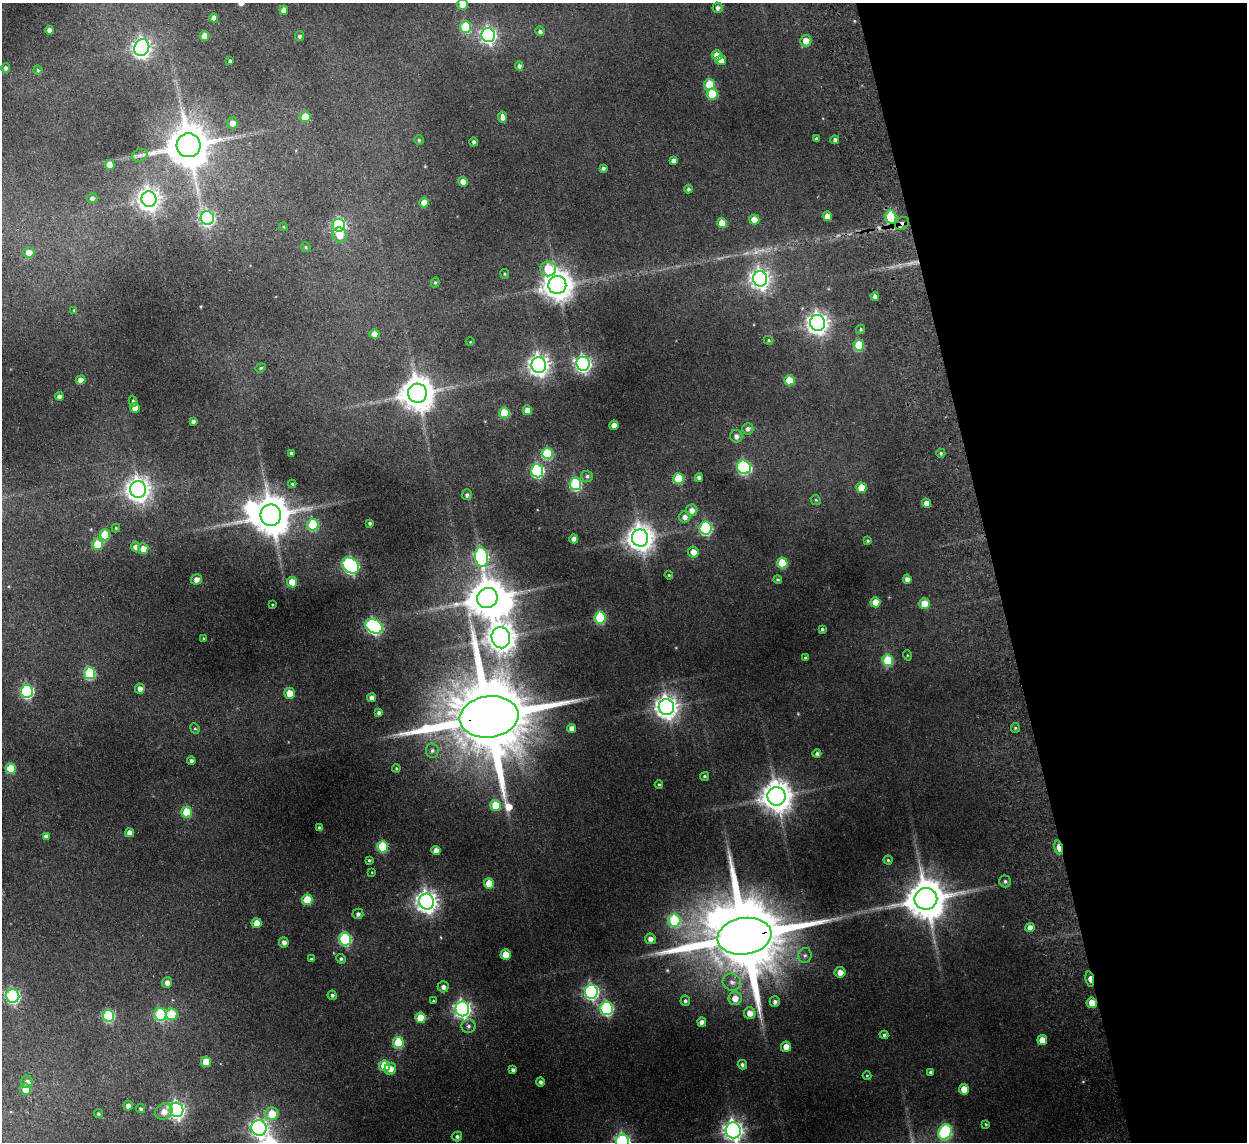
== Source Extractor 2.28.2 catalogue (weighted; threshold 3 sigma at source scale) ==
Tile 12 of 4 x 4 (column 4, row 3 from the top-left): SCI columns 3787-5031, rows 1293-2432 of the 5083 x 4981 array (HDU 1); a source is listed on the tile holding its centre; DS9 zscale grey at full resolution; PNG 1249 x 1144 px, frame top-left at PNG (2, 3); each listed source drawn as its Kron ellipse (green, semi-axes under 4 px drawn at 4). Shown black and unused: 20% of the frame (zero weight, under 2 of 3 exposures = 3% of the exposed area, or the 3 px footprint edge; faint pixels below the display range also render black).
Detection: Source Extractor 2.28.2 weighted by HDU 2 'WHT'; one run over the whole footprint, this tile lists its part. Background 0.186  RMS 0.015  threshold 0.0658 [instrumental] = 3 sigma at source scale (4.5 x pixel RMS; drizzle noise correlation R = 1.50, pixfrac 1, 0.05/0.05 arcsec/px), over >= 5 px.
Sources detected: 226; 1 too faint to see at this stretch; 3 inside a brighter object's white glare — neither listed nor drawn; the other 222 listed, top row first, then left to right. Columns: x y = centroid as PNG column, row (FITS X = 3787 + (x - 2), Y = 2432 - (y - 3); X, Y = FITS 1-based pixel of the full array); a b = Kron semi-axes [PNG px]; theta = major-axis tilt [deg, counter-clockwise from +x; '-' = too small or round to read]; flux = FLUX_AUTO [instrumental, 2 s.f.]
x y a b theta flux
462 4 5 5 - 12
718 8 5 5 - 4.6
284 10 5 4 - 7.9
214 18 4 4 - 8.5
466 27 6 5 - 67
49 30 4 4 - 6.3
540 31 5 4 - 4.2
488 35 7 6 - 400
204 36 5 5 - 19
299 36 5 4 - 3.7
806 41 5 5 - 15
142 48 9 7 66 590
717 55 5 5 - 21
721 60 5 5 - 10
230 61 3 3 - 2.5
519 66 4 4 - 3.9
6 68 5 4 - 3.6
38 70 4 4 - 2.3
710 85 5 5 - 51
712 94 5 5 - 44
305 117 5 5 - 29
503 117 5 4 - 7.3
232 123 6 5 - 9.7
816 139 3 3 - 2.3
419 140 5 5 - 2.1
835 140 4 4 - 3.4
474 142 4 4 - 3.6
188 145 12 12 - 5200
140 155 8 6 20 4.3
673 160 4 4 - 5.4
110 165 5 5 - 18
603 168 4 4 - 3
463 182 5 5 - 11
689 189 4 4 - 3.2
92 198 5 5 - 4.2
149 199 8 7 - 940
424 203 5 5 - 17
827 216 5 4 - 11
891 217 7 5 -75 92
207 218 7 6 - 290
754 220 5 5 - 19
722 223 5 5 - 22
902 224 7 6 - 7
339 225 6 6 - 230
284 227 4 3 - 1.2
339 235 7 7 - 18
306 247 5 4 - 2
29 252 5 5 - 11
548 269 8 7 - 50
505 274 5 4 - 1.7
760 279 7 7 - 690
435 283 5 4 - 2
557 285 9 9 - 2000
875 296 4 4 - 5.3
74 310 3 3 - 1.3
818 323 8 7 - 860
861 329 5 4 - 2.4
374 334 5 5 - 18
769 340 5 4 - 1.8
470 342 4 3 - 1
859 345 5 5 - 58
583 364 7 6 - 410
539 365 8 7 - 850
261 368 5 4 - 2.1
80 380 5 4 - 8.4
789 380 5 5 - 28
417 393 9 9 - 2900
59 396 4 4 - 6.1
133 401 5 4 - 2.1
135 408 5 4 - 15
527 410 5 4 - 13
504 413 5 5 - 44
193 421 4 4 - 4.6
614 425 4 4 - 11
748 429 6 5 - 5.1
736 436 6 6 - 6
291 453 4 3 - 3
547 453 5 5 - 93
941 453 4 4 - 2.7
744 467 7 6 - 210
537 471 6 6 - 210
587 476 6 5 - 2.9
699 477 4 4 - 5.3
678 479 5 5 - 57
292 484 4 4 - 1.8
575 484 6 5 - 130
861 488 5 5 - 28
138 489 8 8 - 1100
467 495 5 5 - 3.5
816 500 5 4 - 1.9
926 503 4 4 - 11
692 510 6 5 - 9.3
271 515 10 10 - 3900
685 517 6 5 - 7.3
370 523 3 3 - 2.2
313 525 6 5 - 77
116 528 4 4 - 1.6
706 528 6 6 - 160
105 535 5 5 - 45
640 538 8 8 - 1500
574 539 4 4 - 8.2
868 541 4 4 - 2
97 544 6 5 - 32
136 547 5 4 - 6
143 549 5 5 - 12
693 552 5 5 - 12
481 557 10 6 -82 270
782 563 5 5 - 53
351 566 9 7 -41 340
669 575 4 3 - 1.4
196 579 5 5 - 6.8
907 579 4 4 - 7.3
778 580 4 4 - 2.6
292 582 5 5 - 23
487 598 10 9 - 3900
875 602 5 5 - 21
924 604 5 5 - 28
273 605 3 2 - 1.4
600 618 6 5 - 85
374 626 9 6 -32 310
822 629 4 4 - 2.3
203 638 3 3 - 1.4
501 638 11 9 -78 1800
907 655 5 3 - 1.3
805 657 4 3 - 2
888 660 5 5 - 66
90 673 6 5 - 100
140 688 5 5 - 6.9
27 691 6 6 - 200
289 693 5 5 - 19
372 698 4 4 - 7.8
666 707 8 7 - 1100
379 713 4 4 - 4.5
489 717 29 20 8 26000
195 728 5 4 - 2.1
572 728 4 4 - 9.7
1015 728 5 4 - 2
432 751 7 6 - 4
817 754 4 4 - 3.3
191 761 4 4 - 4.4
396 768 4 3 - 1.7
11 769 5 5 - 37
705 776 5 4 - 2.7
659 785 4 3 - 2
776 796 9 9 - 2300
496 805 5 5 - 42
186 812 5 5 - 44
320 828 4 3 - 3.8
130 833 4 4 - 9.3
46 836 4 4 - 5.6
383 847 5 5 - 74
1059 848 7 3 -80 27
436 850 4 4 - 10
369 860 4 4 - 2.2
888 860 4 4 - 1.8
372 872 4 3 - 1
1005 881 6 5 - 2.9
489 883 5 5 - 27
926 899 11 10 - 4600
307 900 5 5 - 46
427 902 8 7 - 960
358 914 5 5 - 3.9
674 921 6 6 - 93
257 923 5 5 - 16
1030 928 4 4 - 10
744 936 27 18 9 23000
345 939 6 6 - 130
650 939 5 5 - 7.2
284 942 5 5 - 6.3
506 954 5 5 - 21
805 955 7 7 - 4.7
311 959 4 4 - 1.8
341 959 5 4 - 2.7
840 972 5 5 - 11
1090 979 7 3 -80 16
732 982 9 8 - 9
167 983 5 5 - 7.1
443 987 5 5 - 5.6
591 992 7 6 - 310
332 995 5 4 - 3.3
13 996 7 6 - 240
735 998 7 6 - 15
433 1001 4 3 - 1.2
685 1001 5 5 - 3.2
775 1002 5 5 - 5
1092 1003 5 5 - 16
462 1009 7 7 - 540
607 1009 6 6 - 190
750 1013 6 5 - 14
172 1014 6 6 - 48
160 1015 6 6 - 120
108 1016 6 5 - 110
421 1018 5 5 - 32
702 1022 4 4 - 7.9
468 1026 7 7 - 4.1
884 1035 4 4 - 2.7
1042 1040 5 5 - 16
398 1043 5 5 - 67
786 1047 5 5 - 14
206 1062 5 5 - 29
742 1065 5 4 - 3.7
385 1066 5 5 - 47
390 1069 6 5 - 9.7
513 1070 4 4 - 4
930 1072 4 4 - 2.4
867 1076 4 4 - 1.4
27 1082 6 6 - 6.6
540 1082 4 4 - 4.1
25 1089 5 5 - 21
964 1089 5 5 - 18
128 1106 5 4 - 6.1
141 1109 5 4 - 2.3
177 1110 7 7 - 450
164 1112 9 7 33 12
98 1114 4 4 - 2.2
272 1114 7 6 - 29
986 1124 3 3 - 1.2
259 1128 8 7 - 510
733 1130 8 7 - 720
945 1132 8 6 59 180
457 1136 5 5 - 3.8
622 1142 7 6 - 410
Overlapping masked pixels (flux is a lower limit): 7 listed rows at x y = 891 217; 902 224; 489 717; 1059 848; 744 936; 1090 979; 1092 1003
Isophote crosses this tile's border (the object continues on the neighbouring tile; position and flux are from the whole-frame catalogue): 3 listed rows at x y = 462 4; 733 1130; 622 1142